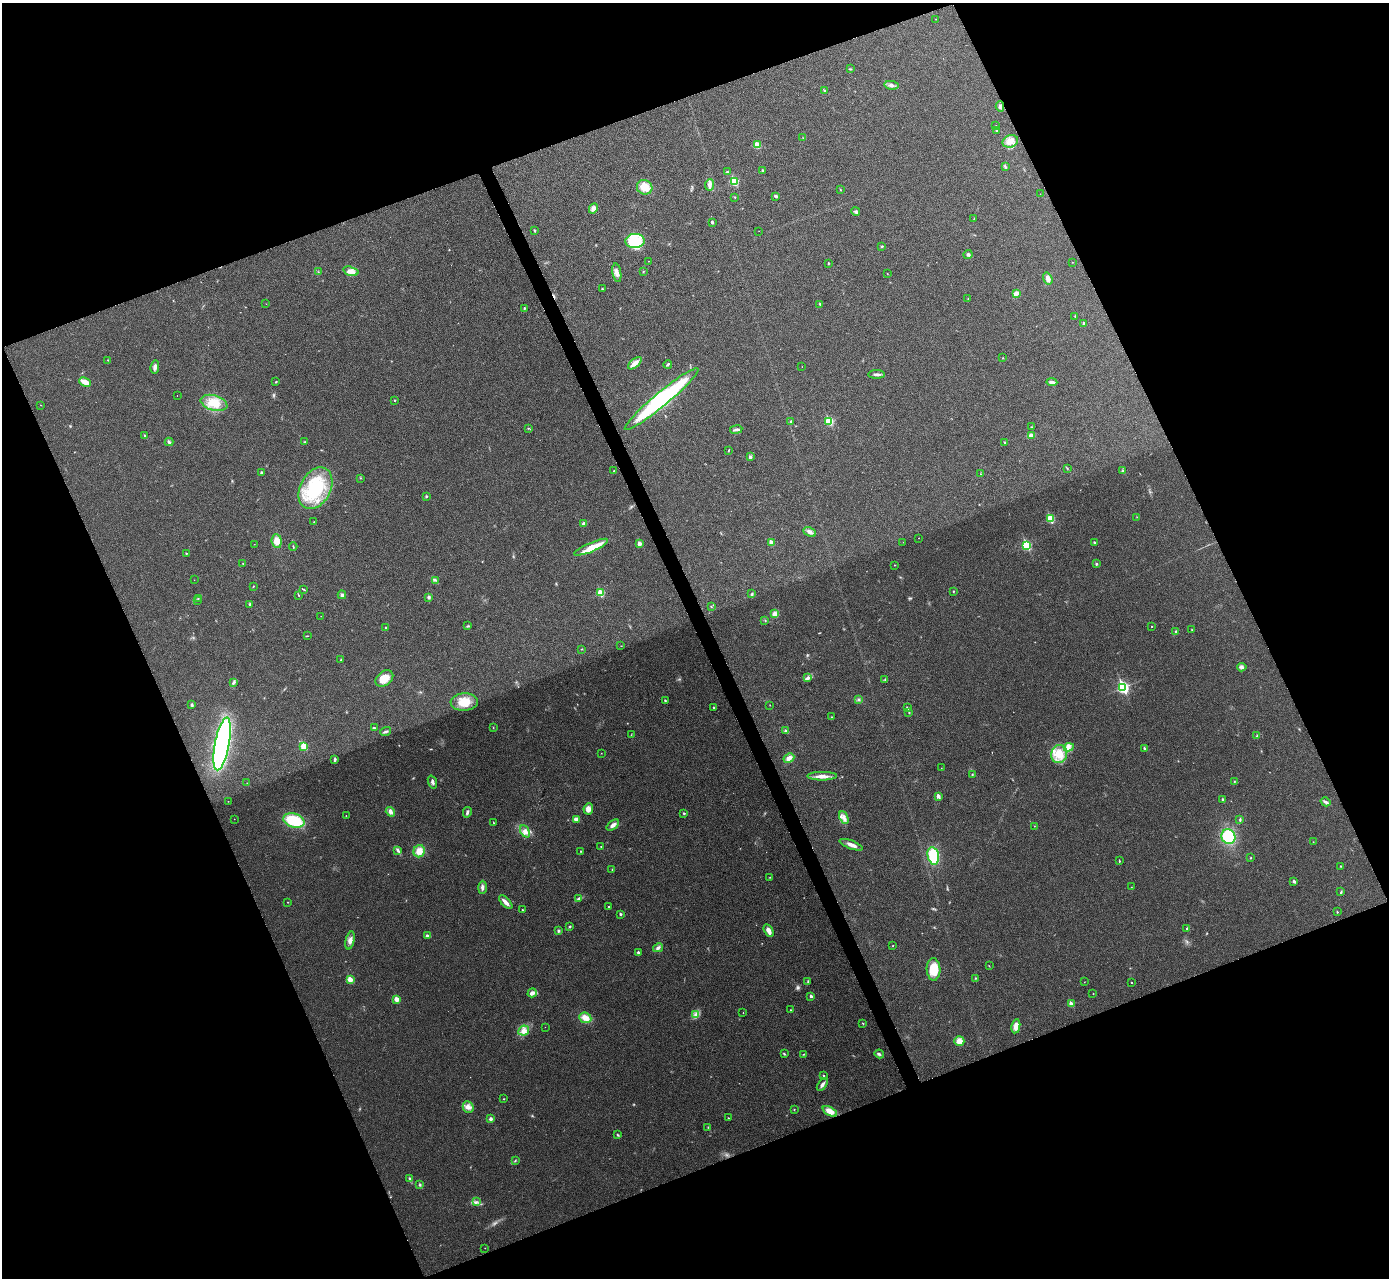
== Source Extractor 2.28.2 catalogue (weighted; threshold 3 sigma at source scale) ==
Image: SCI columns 6-5553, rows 158-5261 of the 5559 x 5548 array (HDU 1 of 3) = the unmasked area's bounding box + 8 px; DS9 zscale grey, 4 x 4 block average (1 PNG px = mean of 4 x 4 image px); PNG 1391 x 1280 px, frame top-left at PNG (2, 3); each listed source drawn as its Kron ellipse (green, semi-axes under 4 px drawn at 4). Shown black and unused: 43% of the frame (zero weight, under 3 of 4 exposures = <1% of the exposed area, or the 3 px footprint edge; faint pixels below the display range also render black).
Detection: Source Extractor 2.28.2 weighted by HDU 2 'WHT'. Background 0.0488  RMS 0.0067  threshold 0.0301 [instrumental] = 3 sigma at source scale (4.5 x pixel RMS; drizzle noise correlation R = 1.50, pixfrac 1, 0.05/0.05 arcsec/px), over >= 5 px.
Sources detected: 260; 2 cosmic-ray / hot-pixel residue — neither listed nor drawn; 1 coinciding with a brighter row at this scale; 6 inside a brighter listed object's ellipse — not listed separately; the other 251 listed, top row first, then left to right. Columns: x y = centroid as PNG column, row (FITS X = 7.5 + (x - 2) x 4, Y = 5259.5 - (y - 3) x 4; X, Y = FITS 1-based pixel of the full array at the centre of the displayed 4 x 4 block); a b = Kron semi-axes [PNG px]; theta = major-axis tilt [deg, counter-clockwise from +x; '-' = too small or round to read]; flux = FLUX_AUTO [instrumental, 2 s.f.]
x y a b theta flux
936 19 2 2 - 0.91
850 69 4 2 - 3.5
891 85 7 3 -8 12
824 90 2 2 - 3
1000 106 5 4 - 11
996 126 2 2 - 1.4
996 130 2 2 - 6.8
803 138 2 2 - 1
1010 141 8 6 20 27
757 145 2 2 - 120
1005 167 4 2 - 5.6
762 171 3 2 - 4.9
727 172 3 2 - 3.2
734 181 3 2 - 270
710 185 6 4 85 13
645 187 8 7 - 52
840 189 2 2 - 2.5
1040 194 2 2 - 0.75
776 196 4 2 - 4.9
735 197 2 2 - 2.1
593 208 5 4 - 18
856 211 4 3 - 5.9
974 218 2 2 - 1.1
712 222 2 2 - 17
534 231 2 2 - 12
759 231 2 2 - 0.67
635 241 10 7 2 110
882 246 3 2 - 3.8
968 254 4 3 - 7.1
649 261 2 2 - 1.7
1072 262 2 2 - 1.1
828 263 2 2 - 3
351 271 8 4 -16 20
643 271 3 2 - 2
318 272 2 2 - 1.6
617 273 9 3 -80 18
887 273 2 2 - 1.3
1048 278 6 4 -72 18
602 289 2 2 - 3
1016 293 4 3 - 20
968 299 2 2 - 1.7
266 304 2 2 - 1
820 304 2 2 - 2.7
524 308 2 2 - 2.9
1075 316 2 2 - 1.8
1084 323 3 2 - 6.3
1003 358 2 2 - 1.6
108 360 2 2 - 1.5
635 363 8 3 39 35
668 364 4 2 - 5.7
155 367 6 4 79 14
802 367 2 2 - 0.62
877 374 8 2 -1 11
85 382 6 2 -26 49
276 382 3 2 - 2.8
1052 382 5 3 - 12
177 396 2 2 - 0.91
662 399 47 7 40 600
395 400 2 2 - 6.2
214 403 14 7 -16 70
41 405 2 2 - 1
791 421 3 2 - 6.1
829 421 2 2 - 260
1031 427 2 2 - 1.7
528 428 3 2 - 2.6
736 430 6 3 9 11
145 435 2 2 - 2.3
1031 435 4 3 - 15
169 442 4 3 - 6.6
305 442 2 2 - 2.4
1004 442 2 2 - 2.2
729 450 3 2 - 2.2
750 457 2 2 - 22
1067 468 2 2 - 2.1
614 471 2 2 - 4.2
1123 471 3 2 - 4.2
262 472 3 2 - 4.3
980 474 2 2 - 1.3
360 478 2 2 - 1.3
315 488 22 15 62 240
426 496 2 2 - 6
1137 517 2 2 - 1.1
1050 518 3 2 - 210
314 522 2 2 - 1.6
584 524 4 3 - 15
810 532 6 3 -26 13
919 538 2 2 - 0.74
277 541 7 5 -83 33
771 542 2 2 - 57
903 542 2 2 - 0.92
1094 542 2 2 - 9.1
254 544 2 2 - 0.74
639 544 2 2 - 41
1027 546 2 2 - 350
293 547 4 2 - 2.2
591 547 18 4 23 62
186 553 2 2 - 5.4
243 563 2 2 - 2.6
1096 564 2 2 - 11
894 565 2 2 - 1.1
194 580 2 2 - 0.97
435 580 3 2 - 4.1
253 586 2 2 - 1.7
304 590 3 2 - 2.6
953 591 2 2 - 3.7
601 593 2 2 - 160
752 594 3 2 - 4.3
298 595 3 2 - 2.4
342 595 4 3 - 8.4
428 597 3 3 - 7.4
198 598 2 2 - 1.5
198 600 2 2 - 1.5
250 604 4 2 - 4.1
711 607 2 2 - 1.7
775 614 4 4 - 21
321 616 2 2 - 0.79
765 621 2 2 - 1.6
468 626 4 2 - 3.6
1152 626 2 2 - 1.5
386 628 3 2 - 4.1
1192 630 2 2 - 1.8
1176 631 3 3 - 5.1
307 636 4 2 - 2.4
621 646 2 2 - 1.1
581 649 2 2 - 1.4
341 660 2 2 - 3.4
1242 667 5 4 - 9.3
384 678 10 7 38 53
807 678 3 3 - 6.9
885 680 2 2 - 2.1
234 683 3 2 - 5.5
1123 687 3 2 - 730
858 699 3 2 - 3.4
665 700 3 2 - 3.3
464 702 13 8 2 72
192 705 3 2 - 6.6
770 705 2 2 - 1.2
713 708 2 2 - 6.2
907 708 2 2 - 13
909 712 2 2 - 2.3
832 717 2 2 - 1.3
374 728 3 2 - 4.6
493 728 2 2 - 1.3
386 731 5 2 - 7.2
785 731 3 2 - 5.7
631 735 2 2 - 1.2
1257 736 2 2 - 2.5
222 744 27 7 79 900
304 746 2 2 - 150
1069 747 5 3 - 14
1144 748 2 2 - 9.3
601 753 2 2 - 1.1
1059 754 9 8 - 59
789 758 6 4 28 22
335 759 4 3 - 7.2
941 768 2 2 - 1.1
972 774 3 2 - 2
822 776 15 3 0 27
1234 781 2 2 - 1.7
432 782 6 2 -71 9
247 783 2 2 - 0.87
938 796 2 2 - 40
1223 799 2 2 - 13
228 801 2 2 - 2.4
1326 802 5 3 - 9.2
588 809 5 5 - 25
390 812 5 3 - 16
467 812 5 2 - 9.4
684 813 2 2 - 4
346 816 2 2 - 1.8
844 818 7 3 -68 16
234 819 2 2 - 1.2
576 819 4 3 - 14
1240 820 4 2 - 5.1
294 821 11 7 -18 160
493 823 3 2 - 2
613 825 7 3 39 16
1034 826 2 2 - 1.1
525 831 6 4 -64 18
1228 837 7 7 - 160
1313 842 2 2 - 1
851 845 12 3 -21 21
601 846 2 2 - 1.3
398 850 4 2 - 5.3
419 851 6 5 - 39
581 851 2 2 - 1.8
933 856 9 5 -78 140
1251 858 2 2 - 1.7
1119 861 3 2 - 2.9
1341 866 3 2 - 2.6
612 869 2 2 - 2.1
770 877 2 2 - 1.2
1294 881 3 2 - 6.4
482 887 6 3 87 11
1131 887 2 2 - 1.1
1341 892 4 2 - 3.9
579 898 3 2 - 5
288 902 2 2 - 1.9
506 902 8 3 -45 23
609 907 2 2 - 4
522 910 2 2 - 5
1337 912 2 2 - 2.8
621 914 2 2 - 6.1
570 926 2 2 - 2.9
1187 928 2 2 - 3.6
559 931 3 3 - 5.7
769 931 7 3 -61 22
427 936 3 2 - 11
350 940 9 4 77 18
893 946 2 2 - 1.3
658 948 5 3 - 10
638 952 2 2 - 22
989 966 2 2 - 1.2
933 969 11 7 -87 79
975 978 2 2 - 2.4
350 979 2 2 - 100
808 981 2 2 - 3
1084 982 2 2 - 1.2
1131 983 2 2 - 2
532 993 5 3 - 14
1093 994 2 2 - 2.2
811 996 2 2 - 19
397 999 2 2 - 65
1071 1004 2 2 - 59
790 1010 2 2 - 3
743 1013 2 2 - 1.6
696 1014 4 3 - 8.1
585 1018 6 5 - 33
863 1023 3 2 - 2.1
1016 1026 7 4 79 34
545 1027 2 2 - 0.5
524 1031 5 5 - 20
959 1041 5 5 - 29
784 1054 3 2 - 4.1
803 1054 3 2 - 2.2
879 1054 5 3 - 7.6
823 1075 2 2 - 5.6
822 1084 7 3 55 13
504 1099 2 2 - 1.5
468 1107 6 5 - 20
794 1109 2 2 - 2.2
830 1111 8 4 -28 35
728 1118 2 2 - 2.2
491 1119 3 3 - 8.2
708 1127 2 2 - 2
617 1135 3 2 - 3.1
515 1161 3 2 - 2.6
409 1178 4 2 - 4.9
420 1185 3 2 - 4.1
476 1202 2 2 - 3
485 1248 2 2 - 1.4
Diffuse or blended objects may show on this block-average render without a row.